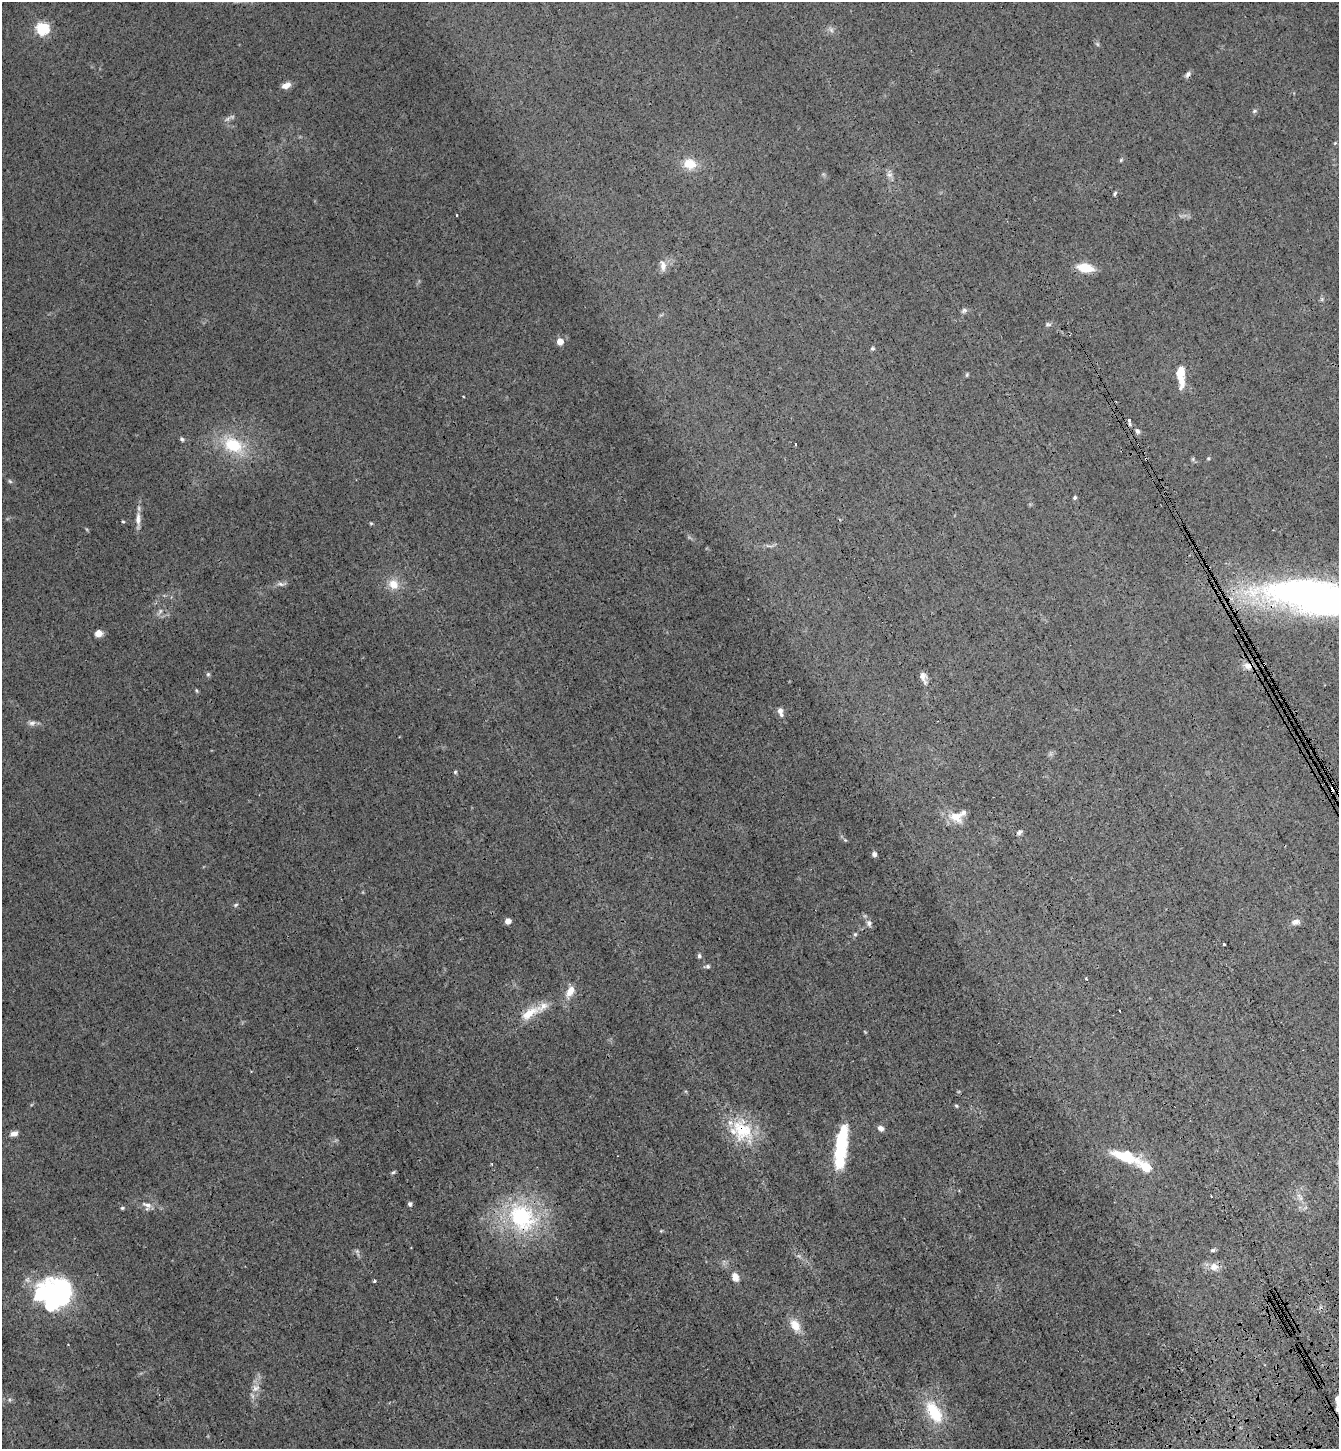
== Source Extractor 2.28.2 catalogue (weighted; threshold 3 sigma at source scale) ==
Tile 6 of 4 x 4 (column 2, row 2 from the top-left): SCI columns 1701-3037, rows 3000-4446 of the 5941 x 5997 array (HDU 1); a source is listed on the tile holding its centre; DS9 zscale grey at full resolution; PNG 1341 x 1451 px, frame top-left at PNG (2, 2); no overlay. Shown black and unused: <1% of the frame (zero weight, under 3 of 4 exposures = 6% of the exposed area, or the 3 px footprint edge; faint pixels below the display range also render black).
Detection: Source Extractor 2.28.2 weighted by HDU 2 'WHT'; one run over the whole footprint, this tile lists its part. Background 0.013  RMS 0.0031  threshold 0.0137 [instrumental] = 3 sigma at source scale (4.5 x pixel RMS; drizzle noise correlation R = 1.50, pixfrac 1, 0.05/0.05 arcsec/px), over >= 5 px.
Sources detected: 88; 3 too faint to see at this stretch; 4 inside a brighter object's white glare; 2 cosmic-ray / hot-pixel residue — not listed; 4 inside a brighter listed object's ellipse — not listed separately; the other 75 listed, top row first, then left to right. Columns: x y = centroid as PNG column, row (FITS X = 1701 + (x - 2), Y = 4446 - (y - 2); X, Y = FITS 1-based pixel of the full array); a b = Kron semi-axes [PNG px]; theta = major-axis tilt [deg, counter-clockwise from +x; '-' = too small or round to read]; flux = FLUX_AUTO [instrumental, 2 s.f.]
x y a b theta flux
42 29 6 5 - 50
831 30 7 6 - 0.82
1188 74 8 5 47 0.92
286 85 10 6 22 2.1
1254 111 7 5 18 0.51
1121 160 5 5 - 0.33
690 164 16 12 -10 4.7
889 175 9 4 0 0.73
1115 193 7 3 63 0.43
663 266 13 7 -82 1.9
1085 268 15 8 -11 6.7
964 310 8 6 38 0.66
1048 324 9 4 0 0.56
560 341 4 4 - 5.8
872 348 5 5 - 0.44
967 375 5 3 - 0.34
1180 378 26 9 -81 4.1
1129 421 8 3 -82 0.89
1137 431 6 5 - 0.77
182 439 6 5 - 0.53
233 445 25 18 -27 12
1208 458 5 4 - 0.32
1146 459 3 2 - 0.34
10 481 6 5 - 0.42
1075 498 4 4 - 0.46
138 519 23 6 90 2.2
123 522 4 3 - 0.31
371 523 6 4 0 0.31
280 584 11 5 -11 0.91
393 584 14 13 - 3.7
1316 596 106 35 -7 150
98 633 7 7 - 2
1248 666 10 7 -42 1.7
208 674 6 4 45 0.43
922 676 12 7 -82 1.6
196 690 6 3 -71 0.32
780 712 12 6 -74 1.4
32 723 10 6 7 1
455 772 5 4 - 0.36
956 817 19 13 -24 4.1
1019 832 7 6 - 0.73
845 840 6 4 -42 0.42
874 854 6 5 - 0.89
236 905 6 5 - 0.46
508 921 4 4 - 3.7
1295 922 12 7 12 1.3
869 923 8 6 -77 1.1
855 934 5 4 - 0.41
1224 944 3 2 - 0.27
699 956 6 5 - 0.56
708 966 5 5 - 0.51
1086 978 3 2 - 0.48
570 991 14 8 61 3.4
529 1013 27 11 34 6
956 1106 5 4 - 0.39
881 1128 7 6 - 1.2
742 1130 33 27 -60 14
14 1134 9 6 14 1.3
840 1148 23 15 79 11
1126 1156 33 11 -19 11
393 1172 6 4 23 0.41
1301 1198 7 5 -87 0.79
410 1204 6 5 - 0.65
147 1206 15 10 -37 2
122 1208 5 4 - 0.38
522 1217 42 33 -43 31
1213 1250 6 4 15 0.5
1214 1267 12 10 13 2.3
735 1277 10 7 -67 2.1
374 1281 3 3 - 0.48
55 1294 32 26 12 52
795 1325 15 10 -52 3.8
256 1388 12 10 37 2.1
1338 1409 7 6 - 1
934 1412 29 15 -61 11
Overlapping masked pixels (flux is a lower limit): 5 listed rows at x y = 1146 459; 1316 596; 1248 666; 742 1130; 522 1217
Isophote crosses this tile's border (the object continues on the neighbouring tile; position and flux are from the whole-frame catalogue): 2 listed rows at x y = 1316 596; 1338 1409